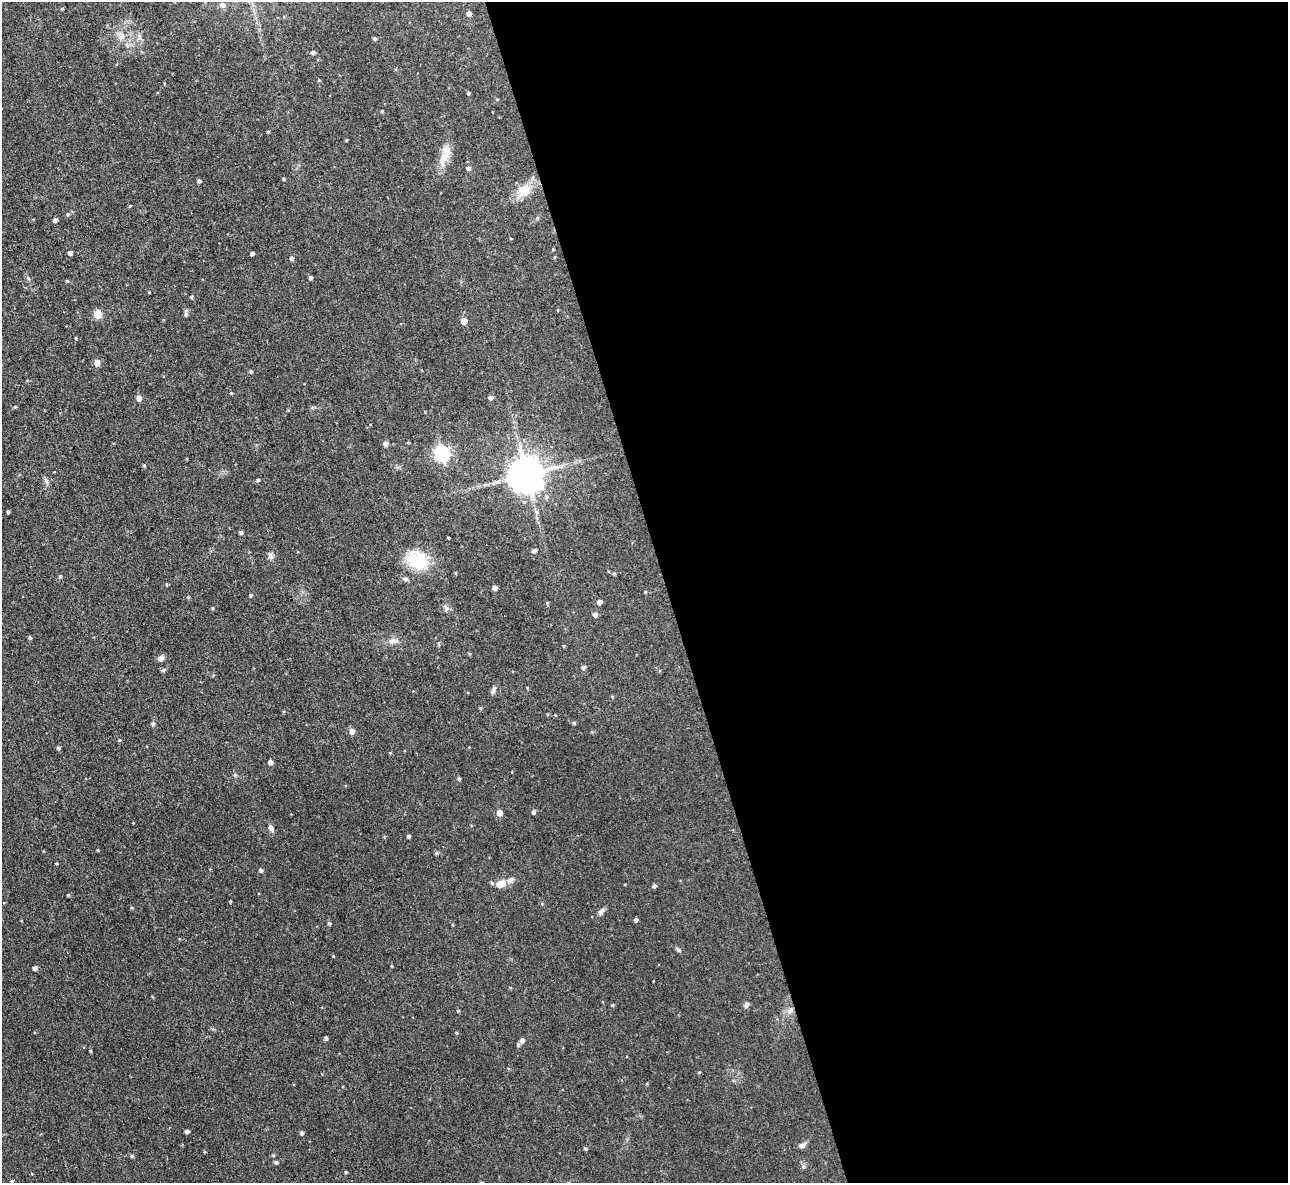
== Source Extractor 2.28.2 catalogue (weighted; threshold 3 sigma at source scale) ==
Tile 8 of 4 x 4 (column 4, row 2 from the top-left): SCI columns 3861-5146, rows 2503-3683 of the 5146 x 5127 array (HDU 1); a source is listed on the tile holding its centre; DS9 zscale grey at full resolution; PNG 1290 x 1185 px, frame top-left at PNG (2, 2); no overlay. Shown black and unused: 48% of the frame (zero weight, under 3 of 4 exposures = <1% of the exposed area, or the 3 px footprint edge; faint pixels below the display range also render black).
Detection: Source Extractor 2.28.2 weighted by HDU 2 'WHT'; one run over the whole footprint, this tile lists its part. Background 0.0491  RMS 0.0074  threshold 0.0332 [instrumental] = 3 sigma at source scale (4.5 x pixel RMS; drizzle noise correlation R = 1.50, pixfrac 1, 0.05/0.05 arcsec/px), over >= 5 px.
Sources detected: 111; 2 inside a brighter listed object's ellipse — not listed separately; the other 109 listed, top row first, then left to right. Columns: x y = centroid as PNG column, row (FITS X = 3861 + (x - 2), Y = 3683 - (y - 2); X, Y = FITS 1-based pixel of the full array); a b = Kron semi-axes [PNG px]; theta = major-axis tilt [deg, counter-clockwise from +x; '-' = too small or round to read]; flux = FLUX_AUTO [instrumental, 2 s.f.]
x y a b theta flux
223 5 6 5 - 2.9
62 9 4 4 - 0.67
469 13 5 4 - 2.9
374 38 4 3 - 1.3
313 52 5 4 - 1.9
468 93 3 3 - 0.96
382 111 4 3 - 0.77
268 131 5 3 - 0.68
346 140 3 3 - 0.63
445 154 29 11 71 10
468 168 5 4 - 2.1
283 179 4 3 - 0.77
199 181 4 3 - 1.7
524 190 16 15 - 11
130 206 4 3 - 0.55
68 214 5 4 - 0.89
55 220 4 4 - 2.3
553 249 3 3 - 0.57
70 253 4 4 - 2.3
252 253 4 3 - 1.8
292 258 5 4 - 2
310 277 4 4 - 1.8
191 297 4 4 - 0.93
558 310 4 3 - 0.59
98 314 5 5 - 23
464 321 5 4 - 7.3
76 338 3 3 - 0.76
97 363 8 7 - 3
251 371 4 4 - 1.1
490 397 5 4 - 2.4
139 398 5 5 - 3.9
15 407 4 4 - 0.75
386 444 5 5 - 3.1
442 453 7 6 - 180
144 465 5 4 - 0.78
526 474 10 10 - 1700
258 480 4 3 - 1.1
47 481 9 4 -81 1.6
8 511 3 3 - 1.3
241 532 4 4 - 1.4
448 538 3 2 - 0.62
534 550 5 4 - 2.1
270 556 10 6 -53 2
417 560 27 21 -34 27
455 573 5 3 - 0.64
614 573 5 3 - 1
60 576 5 4 - 0.93
405 579 6 5 - 1.9
166 584 4 3 - 0.74
495 587 5 4 - 2.9
645 592 4 3 - 0.7
251 595 4 4 - 1
188 597 4 4 - 0.79
599 602 4 4 - 3.3
547 603 4 4 - 0.69
212 608 5 3 - 0.62
595 614 5 4 - 2.2
30 638 4 4 - 1.1
393 641 14 7 2 3.8
161 658 7 6 - 3
583 667 5 4 - 1.9
163 670 5 4 - 1.4
527 688 4 3 - 0.53
493 690 13 4 67 1.9
480 708 4 4 - 0.79
574 723 4 4 - 0.98
153 724 5 4 - 1.4
352 731 5 5 - 4.9
58 748 4 4 - 1.1
270 762 4 4 - 2.9
235 775 5 4 - 0.97
459 779 4 3 - 1.2
533 812 5 4 - 1.6
499 813 5 5 - 6
271 827 9 6 -65 2.2
409 836 3 3 - 1.6
384 837 5 3 - 0.69
98 850 3 3 - 0.61
56 863 4 3 - 0.64
261 870 4 4 - 1.6
501 884 12 8 24 6.5
654 886 5 4 - 1.5
68 895 4 4 - 0.75
230 901 4 3 - 0.71
132 907 5 4 - 0.82
601 912 10 6 54 2.7
636 920 4 4 - 1.5
329 923 4 4 - 1.2
678 950 7 4 -53 1.2
333 956 3 3 - 0.64
35 968 4 4 - 3.2
612 1005 4 4 - 0.69
746 1005 7 6 - 1.9
790 1010 9 6 39 3
458 1011 4 3 - 0.71
456 1033 4 3 - 0.69
326 1038 4 3 - 1.4
522 1040 5 4 - 2.4
518 1044 5 4 - 1.2
91 1051 5 3 - 0.68
187 1131 4 3 - 1.8
301 1133 4 4 - 1.6
802 1145 10 6 17 2.7
585 1148 4 4 - 0.88
273 1155 5 4 - 0.79
132 1156 5 4 - 0.86
276 1162 5 4 - 1.4
346 1172 4 3 - 0.64
12 1181 5 4 - 0.86